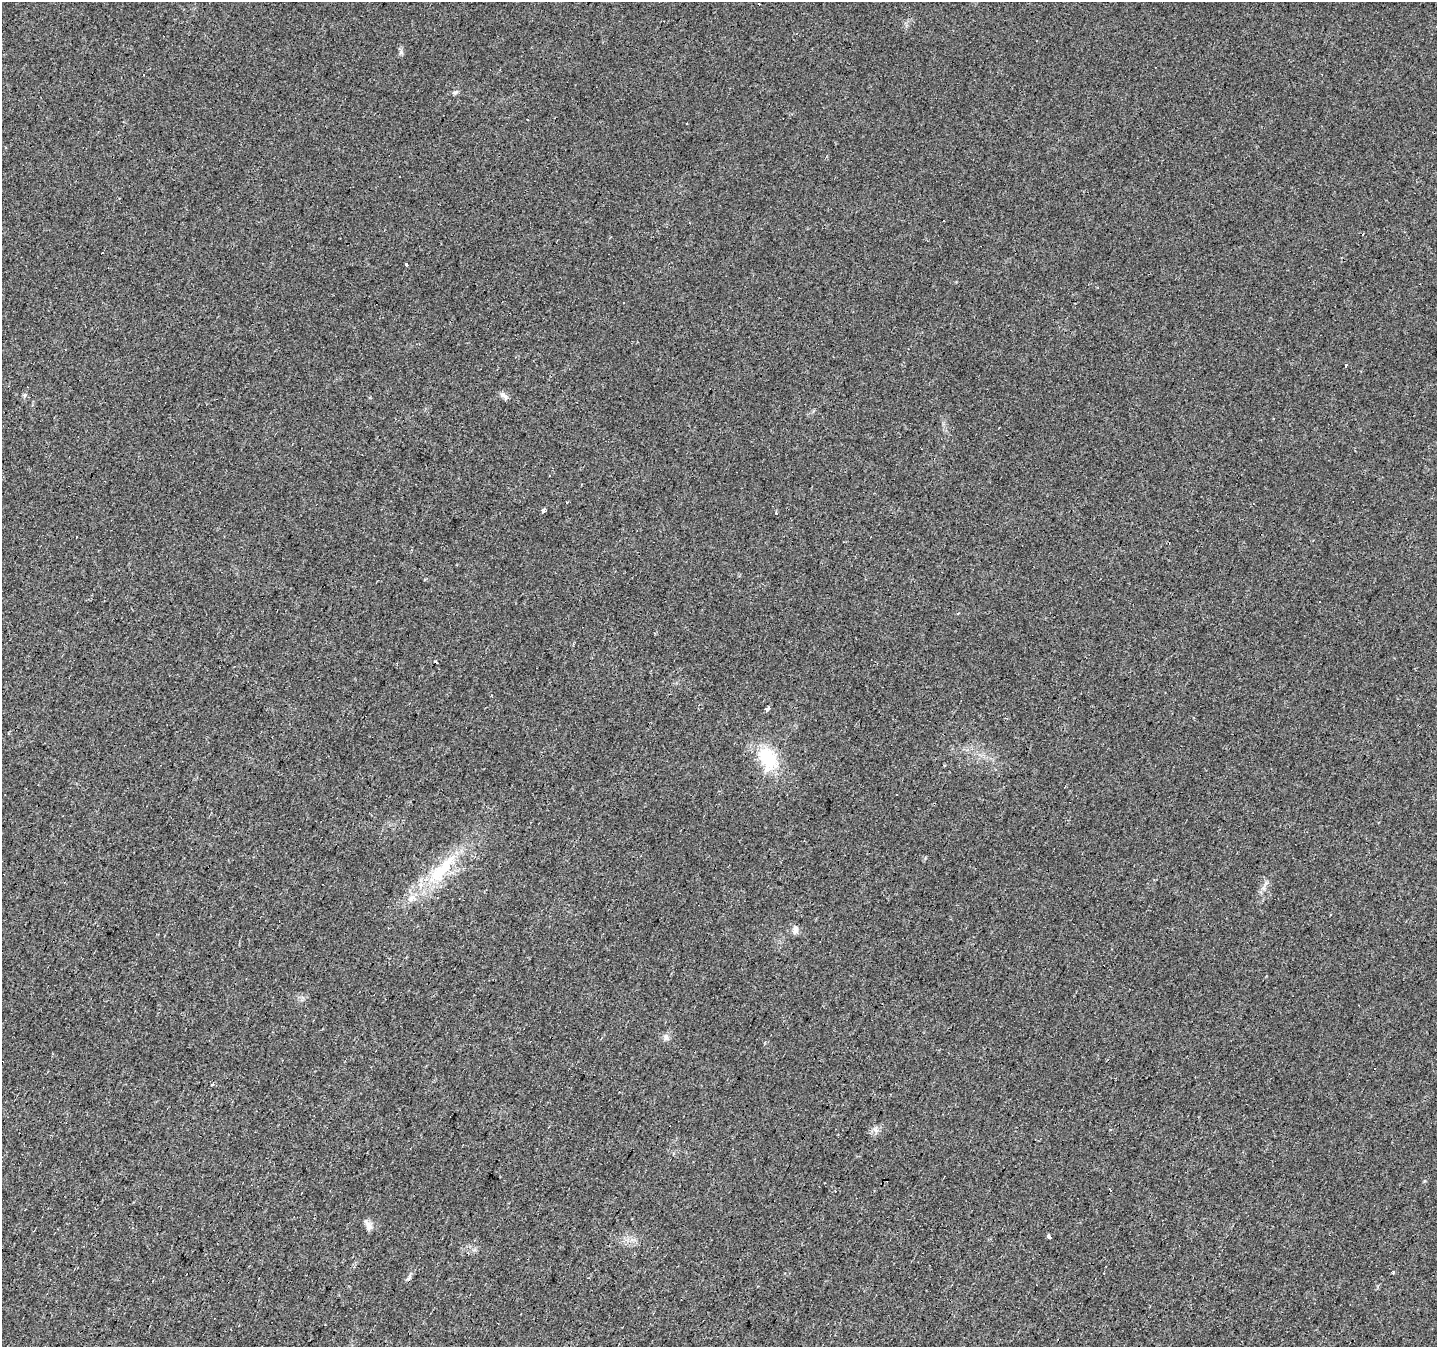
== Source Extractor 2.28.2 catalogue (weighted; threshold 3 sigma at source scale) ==
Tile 7 of 4 x 4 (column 3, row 2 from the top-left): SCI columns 2873-4307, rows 2955-4299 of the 5741 x 5842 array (HDU 1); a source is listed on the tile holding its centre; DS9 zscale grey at full resolution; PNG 1439 x 1349 px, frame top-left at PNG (2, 2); no overlay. Shown black and unused: <1% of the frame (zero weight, under 2 of 3 exposures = <1% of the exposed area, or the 3 px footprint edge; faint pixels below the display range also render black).
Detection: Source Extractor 2.28.2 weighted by HDU 2 'WHT'; one run over the whole footprint, this tile lists its part. Background 0.0257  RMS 0.0058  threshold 0.0261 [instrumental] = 3 sigma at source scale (4.5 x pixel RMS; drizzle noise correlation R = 1.50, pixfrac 1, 0.0396/0.0396 arcsec/px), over >= 5 px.
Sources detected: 39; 14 cosmic-ray / hot-pixel residue — not listed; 1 inside a brighter listed object's ellipse — not listed separately; the other 24 listed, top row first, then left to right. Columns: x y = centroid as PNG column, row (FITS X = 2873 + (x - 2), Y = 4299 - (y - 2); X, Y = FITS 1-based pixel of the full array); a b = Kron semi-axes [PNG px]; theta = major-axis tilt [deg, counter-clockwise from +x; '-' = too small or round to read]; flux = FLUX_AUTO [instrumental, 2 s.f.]
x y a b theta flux
759 4 2 2 - 0.53
401 52 8 4 90 1.3
455 92 8 4 8 1.1
687 123 3 3 - 0.92
406 264 3 3 - 5.4
624 302 3 3 - 1.4
1346 365 4 3 - 2.7
503 395 13 5 -37 2.2
549 475 3 2 - 0.52
543 511 4 3 - 6.1
435 662 3 3 - 12
767 709 4 3 - 11
768 759 36 24 -63 26
441 870 57 16 46 34
1263 888 7 4 71 1.5
795 929 10 8 -79 2.9
666 1037 8 6 65 1.9
1375 1068 3 3 - 14
876 1130 9 6 -49 2
1110 1189 3 2 - 0.6
368 1225 14 7 -54 3.2
1049 1236 3 3 - 15
1393 1272 3 3 - 2.9
409 1278 11 4 45 1.4